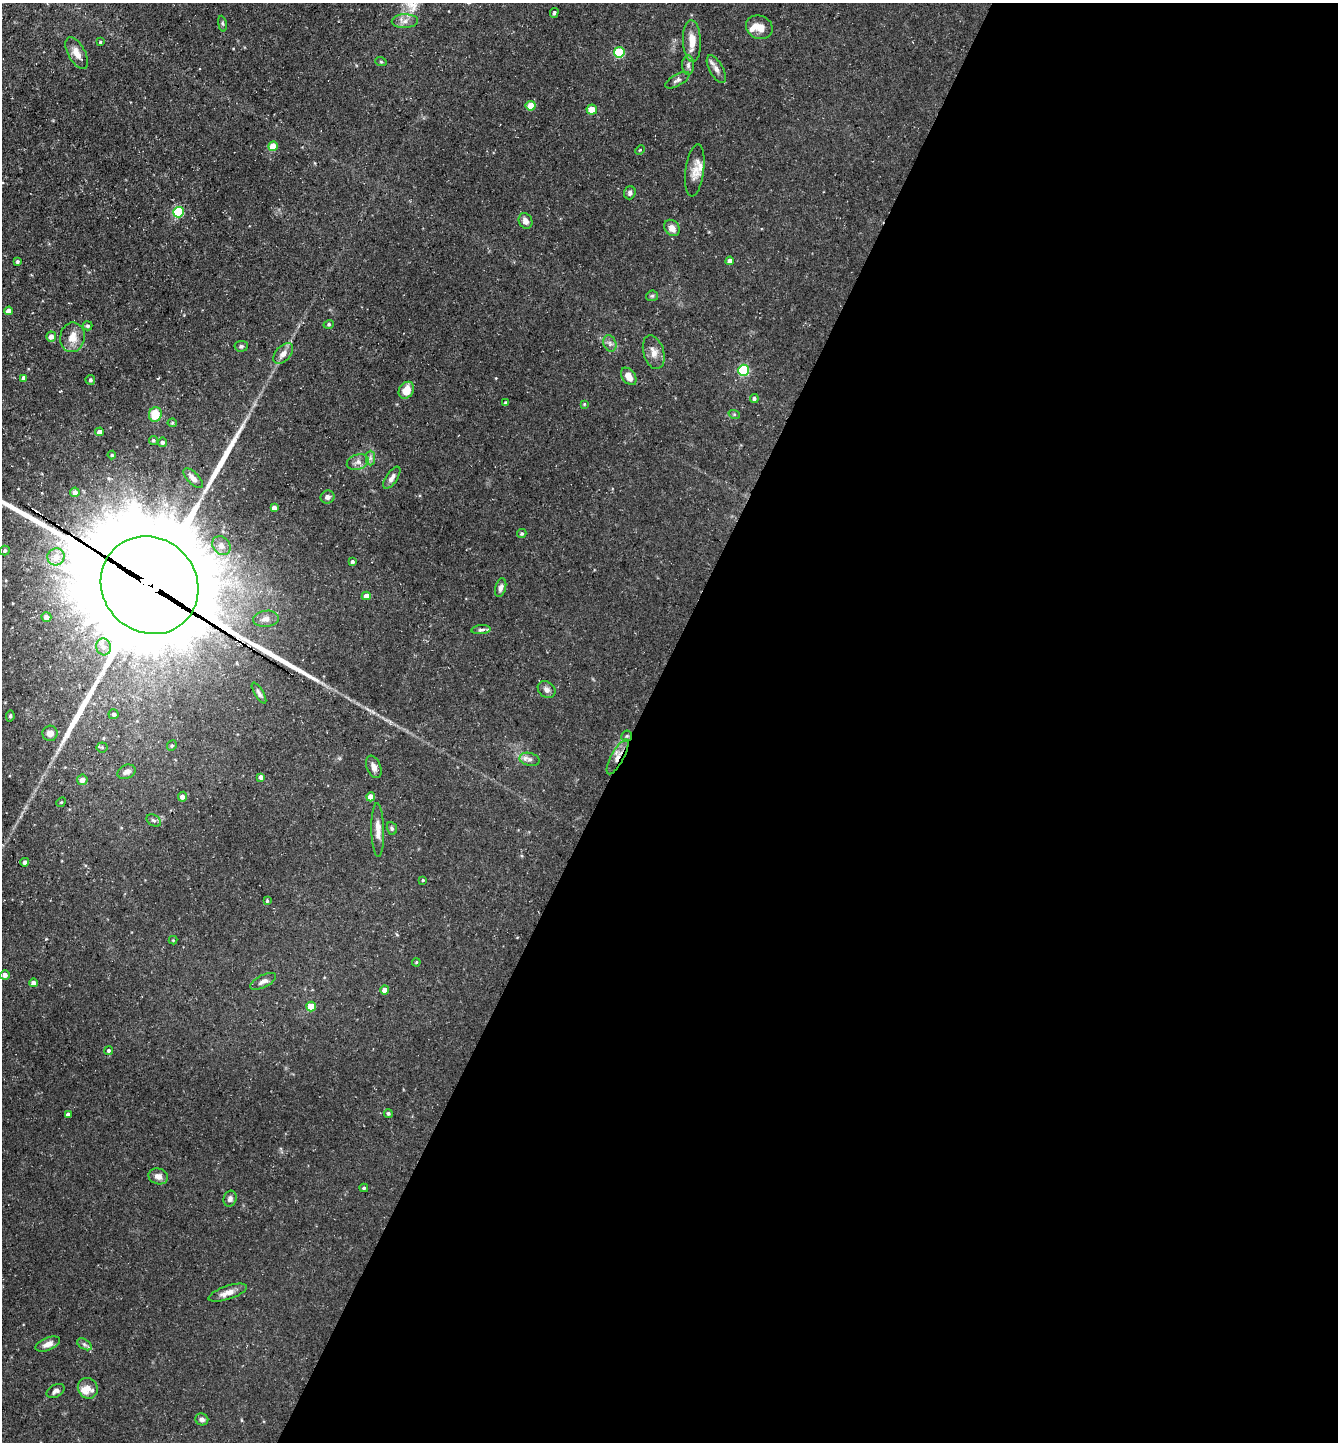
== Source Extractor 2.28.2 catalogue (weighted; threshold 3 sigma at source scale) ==
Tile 12 of 4 x 4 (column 4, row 3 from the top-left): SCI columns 4151-5486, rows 1441-2880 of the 5770 x 5760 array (HDU 1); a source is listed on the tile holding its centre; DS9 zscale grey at full resolution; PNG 1340 x 1444 px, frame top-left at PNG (2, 3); each listed source drawn as its Kron ellipse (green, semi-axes under 4 px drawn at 4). Shown black and unused: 53% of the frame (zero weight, under 3 of 5 exposures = <1% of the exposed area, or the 3 px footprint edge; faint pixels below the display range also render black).
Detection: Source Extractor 2.28.2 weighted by HDU 2 'WHT'; one run over the whole footprint, this tile lists its part. Background 0.0709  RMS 0.0045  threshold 0.0205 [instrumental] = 3 sigma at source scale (4.5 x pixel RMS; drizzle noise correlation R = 1.50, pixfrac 1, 0.05/0.05 arcsec/px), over >= 5 px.
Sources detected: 115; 1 cosmic-ray / hot-pixel residue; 1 long thin detection or spike segment (spike, bleed or trail) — neither listed nor drawn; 4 inside a brighter listed object's ellipse — not listed separately; the other 109 listed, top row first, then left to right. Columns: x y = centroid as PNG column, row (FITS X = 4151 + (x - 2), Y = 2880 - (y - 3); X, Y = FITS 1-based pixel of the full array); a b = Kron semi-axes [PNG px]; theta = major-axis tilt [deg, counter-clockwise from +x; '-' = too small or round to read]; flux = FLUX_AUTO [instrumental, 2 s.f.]
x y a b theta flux
554 13 5 3 - 0.65
405 21 13 7 1 2.6
222 24 8 4 -81 0.75
759 27 13 11 -23 4.6
692 41 21 9 -88 6.2
100 42 3 3 - 0.44
619 52 5 5 - 29
77 53 17 8 -61 4.2
381 62 6 3 -19 0.48
688 65 10 6 -90 1.4
716 69 15 7 -61 2.5
677 80 13 6 29 1.5
531 106 5 5 - 7.2
592 109 5 5 - 6.2
273 146 5 4 - 8.7
640 150 5 3 - 0.41
695 170 26 9 82 4.9
630 193 6 5 - 1.1
178 212 5 5 - 34
525 221 8 6 -61 2.5
672 228 9 7 -53 2.9
17 261 4 4 - 0.67
730 261 4 4 - 2.8
652 296 6 5 - 0.75
9 311 4 4 - 3.1
329 324 5 3 - 0.48
87 326 5 4 - 0.82
51 336 5 4 - 2.5
72 337 15 12 81 5.4
610 343 8 6 -70 1.5
241 346 7 5 5 0.81
654 352 17 10 -73 3.9
283 354 12 7 47 2.9
744 370 5 5 - 39
629 376 10 6 -53 4.2
24 378 4 4 - 2
90 380 5 4 - 0.66
406 390 9 7 55 6.1
754 398 4 4 - 1
506 403 4 3 - 1.1
584 404 3 3 - 0.43
155 414 7 6 - 9.4
734 414 6 3 -18 0.48
172 423 4 4 - 0.53
100 432 4 4 - 2.5
153 440 4 4 - 0.69
162 442 5 4 - 1.1
112 455 4 4 - 0.53
370 458 7 4 -90 1.1
358 462 11 7 19 2.2
193 478 12 5 -46 2.4
392 478 13 5 56 2
75 492 5 4 - 2.4
327 497 7 6 - 1.5
274 508 4 4 - 2.9
522 534 5 4 - 0.76
221 546 10 8 -51 2.3
5 550 5 4 - 0.88
56 557 9 8 - 6
352 561 4 4 - 0.97
150 585 51 47 -45 18000
501 588 9 5 75 1.6
366 596 4 4 - 3.3
46 617 5 4 - 2.2
266 619 13 8 6 3
481 630 9 4 5 1
103 647 8 7 - 2.3
547 690 10 7 -42 1.9
259 693 12 4 -58 1.2
114 714 5 5 - 1.1
10 716 5 4 - 0.72
50 733 7 7 - 2.9
627 736 6 5 - 0.67
172 746 5 4 - 0.68
102 747 5 5 - 0.64
618 757 19 6 61 3.7
530 759 10 6 -13 1.8
374 767 12 7 -68 2.2
127 772 9 6 22 2.4
261 777 4 4 - 2
82 780 5 5 - 2.7
182 797 5 4 - 2.1
371 797 4 4 - 5.6
61 802 5 4 - 0.47
154 820 8 5 -32 1
392 828 6 5 - 0.7
378 830 27 6 -88 3.8
25 862 4 4 - 1.6
423 880 3 3 - 0.43
267 901 4 3 - 0.58
173 940 4 4 - 0.39
416 962 4 3 - 0.43
5 975 5 4 - 2.3
263 981 14 6 27 2.1
34 983 4 4 - 2.5
385 990 4 4 - 3.3
311 1006 5 5 - 10
109 1050 4 4 - 0.77
388 1113 4 4 - 0.68
68 1114 4 4 - 1.8
158 1176 10 8 -19 2.5
364 1188 4 3 - 0.63
230 1199 8 6 73 1.6
228 1293 20 6 19 3.8
48 1344 13 6 22 2.9
84 1344 8 5 -31 1.1
88 1388 10 9 - 3.4
56 1391 9 6 30 1.6
202 1419 6 6 - 1.7
Overlapping masked pixels (flux is a lower limit): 3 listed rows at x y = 150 585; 627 736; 618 757
Isophote crosses this tile's border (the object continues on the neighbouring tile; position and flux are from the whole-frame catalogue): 1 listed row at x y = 150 585